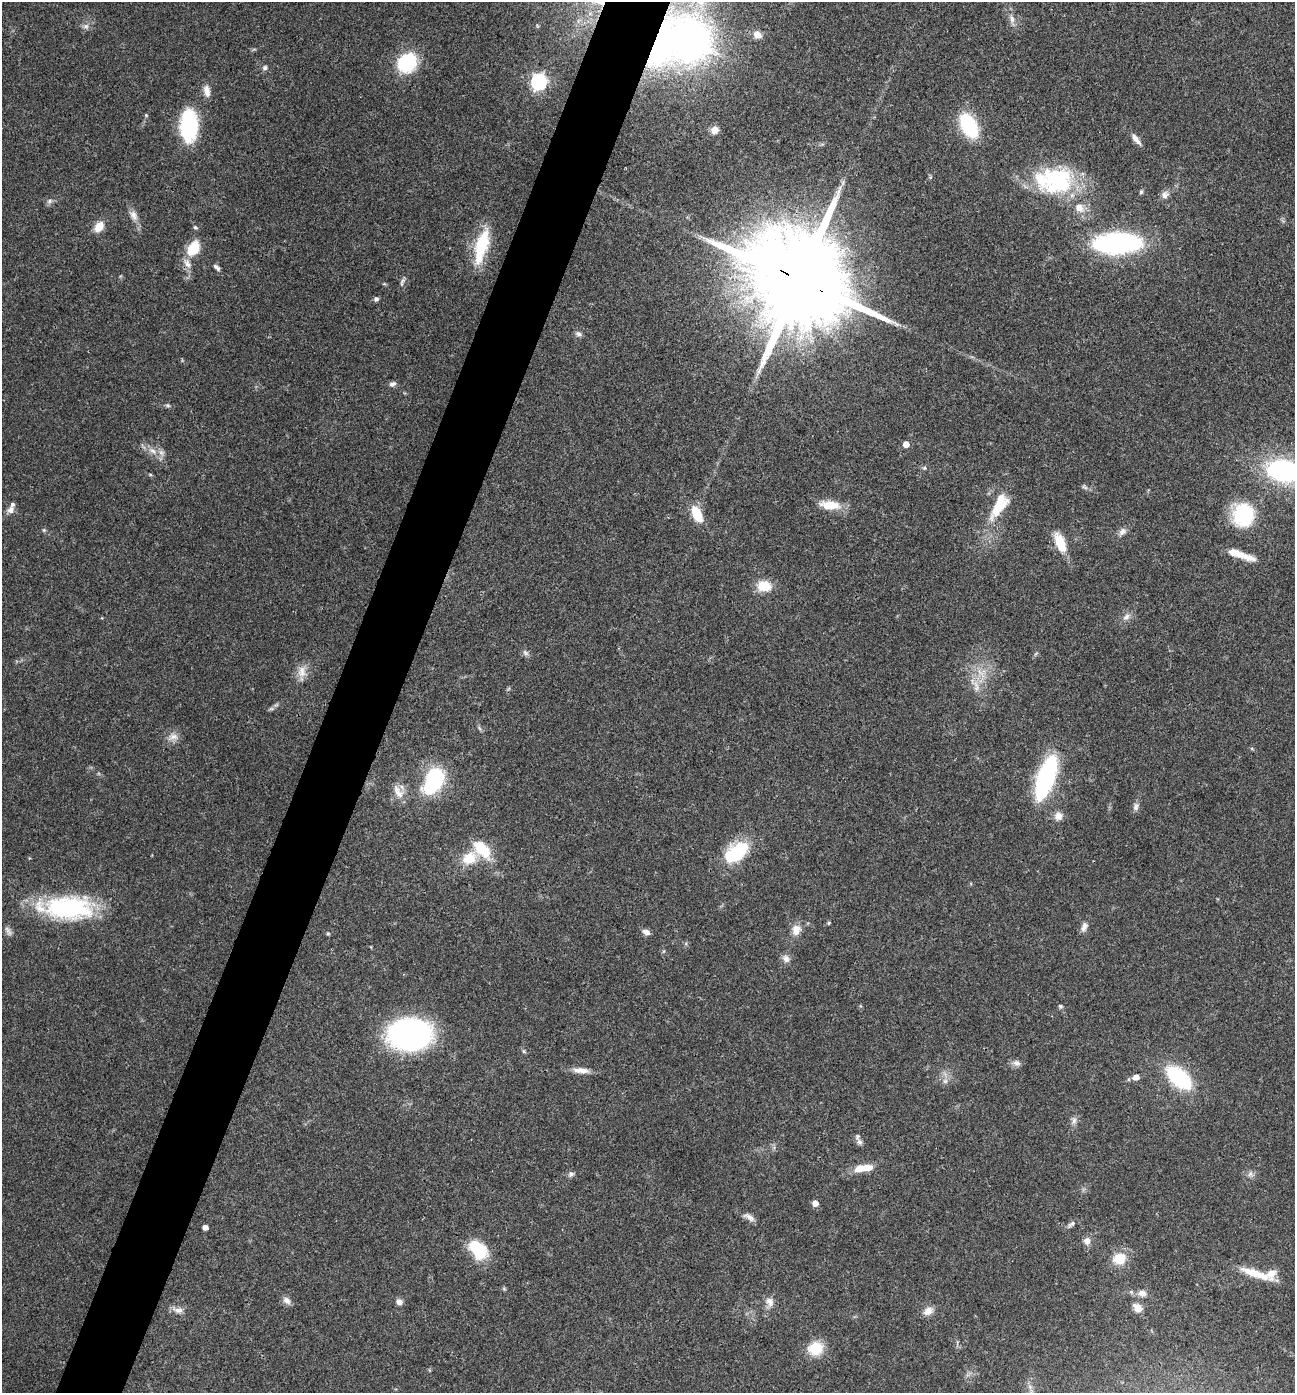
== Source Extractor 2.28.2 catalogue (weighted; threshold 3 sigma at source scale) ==
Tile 7 of 4 x 4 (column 3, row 2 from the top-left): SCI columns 2727-4019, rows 2791-4181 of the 5586 x 5576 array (HDU 1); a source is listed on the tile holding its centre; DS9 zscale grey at full resolution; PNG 1297 x 1395 px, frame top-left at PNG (2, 2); no overlay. Shown black and unused: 5% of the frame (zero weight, under 3 of 4 exposures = <1% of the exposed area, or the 3 px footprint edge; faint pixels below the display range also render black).
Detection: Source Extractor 2.28.2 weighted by HDU 2 'WHT'; one run over the whole footprint, this tile lists its part. Background 0.0568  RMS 0.0051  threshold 0.0228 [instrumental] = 3 sigma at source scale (4.5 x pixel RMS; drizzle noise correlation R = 1.50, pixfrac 1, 0.05/0.05 arcsec/px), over >= 5 px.
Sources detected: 113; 1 too faint to see at this stretch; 1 inside a brighter object's white glare — not listed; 7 inside a brighter listed object's ellipse — not listed separately; the other 104 listed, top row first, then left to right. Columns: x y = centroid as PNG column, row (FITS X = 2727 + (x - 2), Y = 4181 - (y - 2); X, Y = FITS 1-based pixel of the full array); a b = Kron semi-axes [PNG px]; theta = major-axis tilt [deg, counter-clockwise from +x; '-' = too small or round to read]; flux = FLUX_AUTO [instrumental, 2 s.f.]
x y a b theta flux
1012 19 12 7 -79 3
578 21 7 4 71 1.3
86 26 9 8 - 2.1
757 34 10 8 -34 4.2
690 39 47 40 -40 260
407 63 17 15 47 41
265 68 7 6 - 1.4
539 82 7 6 - 150
207 91 15 8 -79 4.1
146 115 5 5 - 0.63
189 125 17 10 -90 86
969 126 21 12 -61 45
715 130 8 7 - 4.3
1136 139 18 6 -52 3.3
1057 180 44 36 13 51
1141 192 5 5 - 0.84
1165 195 12 10 70 3
49 201 9 6 41 1.6
133 215 16 9 -60 3.9
99 227 11 8 52 8
195 227 6 5 - 0.96
1117 243 36 15 2 130
481 246 43 13 75 28
193 248 15 10 58 17
187 263 18 9 -54 4.2
217 267 11 5 -43 1.6
800 281 31 23 -30 16000
402 282 14 5 69 1.6
384 284 6 3 17 0.52
376 299 7 5 69 1.2
578 334 9 7 -30 1.7
392 384 9 7 19 1.8
167 405 7 4 -31 0.96
906 444 5 5 - 6.1
153 451 13 7 -35 4.3
924 468 6 5 - 0.86
1284 471 36 22 -10 80
150 474 6 4 -1 0.58
1084 487 9 5 -39 1.2
830 505 28 11 -7 10
997 508 38 15 43 15
11 510 11 9 41 2.6
697 514 20 10 -63 12
1243 515 23 20 -87 38
44 530 5 5 - 0.81
1122 532 12 8 46 2.6
1060 543 24 11 -68 12
1236 553 34 7 -18 8.5
764 586 11 8 -6 16
1126 617 12 8 39 2.9
525 653 10 6 -50 1.7
1036 654 7 4 45 0.78
302 672 17 13 86 5.9
981 673 18 6 -51 4.8
976 686 22 9 -65 6.7
276 705 8 4 36 1.3
479 728 7 4 -70 0.88
173 737 15 10 16 4
1252 749 5 3 - 0.62
1046 778 39 14 70 86
433 781 29 17 62 45
398 792 22 11 -58 5.7
1136 807 11 7 76 2.2
1058 816 11 10 - 3.8
482 849 25 14 -46 16
736 852 31 17 36 31
469 858 18 13 30 12
67 908 59 24 -2 67
829 923 5 4 - 0.73
1084 927 13 8 66 2.9
796 930 14 12 74 5.4
8 931 14 6 -59 2
646 932 8 6 -29 2.9
328 933 5 4 - 0.62
786 959 11 9 -48 2.9
1060 1006 6 5 - 0.98
410 1034 30 22 6 170
524 1051 6 5 - 0.79
1016 1063 12 8 -16 2.4
581 1070 23 7 -5 5.1
1136 1077 9 7 25 2.8
1179 1078 22 11 -42 61
945 1081 8 7 - 2.1
1074 1121 12 7 82 2.4
859 1142 10 7 -67 2.1
863 1168 25 8 8 8.8
571 1174 9 7 42 1.6
1251 1174 10 8 -46 2.1
815 1203 5 5 - 5.1
749 1217 17 7 -34 3.1
1071 1224 13 5 42 1.7
205 1227 4 4 - 3.1
1087 1241 11 10 - 3.1
478 1250 25 17 -48 20
1119 1259 13 12 - 11
1255 1273 45 8 -20 13
1142 1293 11 9 -11 3.4
287 1300 12 7 -44 2.9
399 1302 7 6 - 2.6
769 1302 15 11 -87 4.1
1137 1308 14 10 -46 4.5
178 1310 16 8 -9 3.5
928 1311 13 10 32 4.3
816 1348 14 13 - 16
Overlapping masked pixels (flux is a lower limit): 3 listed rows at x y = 690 39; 187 263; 800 281
Isophote crosses this tile's border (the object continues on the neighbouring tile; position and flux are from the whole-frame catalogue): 1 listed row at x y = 1284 471